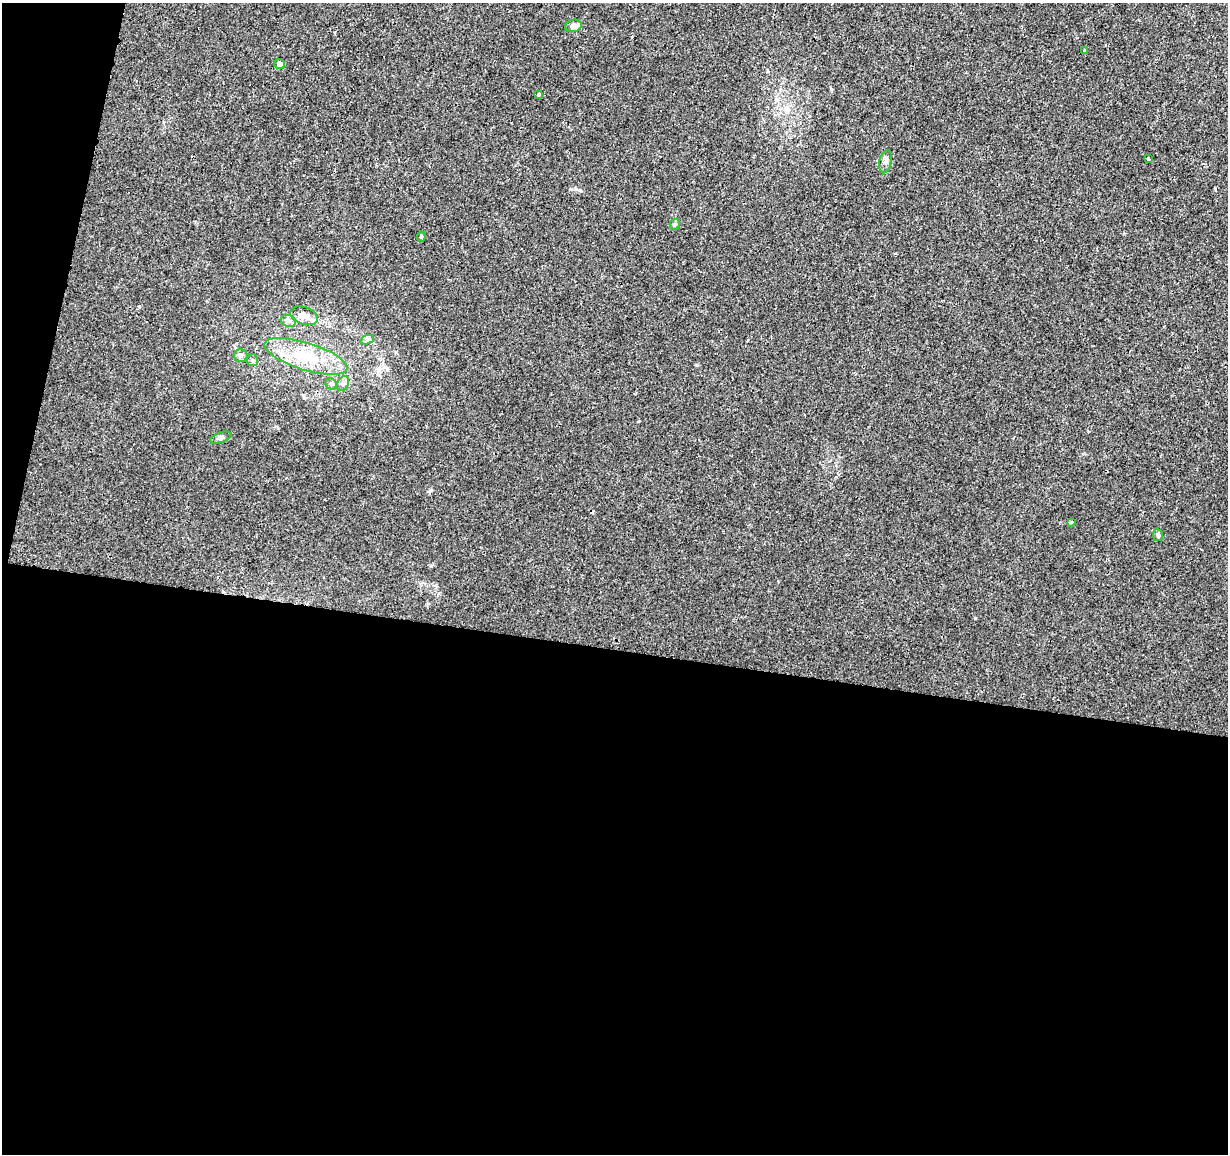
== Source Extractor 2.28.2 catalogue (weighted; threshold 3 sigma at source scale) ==
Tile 13 of 4 x 4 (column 1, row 4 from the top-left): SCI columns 1-1226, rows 225-1376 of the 4913 x 5118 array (HDU 1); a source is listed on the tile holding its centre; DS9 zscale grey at full resolution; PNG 1230 x 1156 px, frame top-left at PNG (2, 3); each listed source drawn as its Kron ellipse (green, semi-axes under 4 px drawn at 4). Shown black and unused: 46% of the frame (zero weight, under 2 of 3 exposures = <1% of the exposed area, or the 3 px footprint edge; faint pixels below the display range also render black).
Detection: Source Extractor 2.28.2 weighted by HDU 2 'WHT'; one run over the whole footprint, this tile lists its part. Background 0.00516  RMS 0.0036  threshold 0.016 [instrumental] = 3 sigma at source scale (4.5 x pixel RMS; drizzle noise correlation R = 1.50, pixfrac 1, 0.0396/0.0396 arcsec/px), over >= 5 px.
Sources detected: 22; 3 cosmic-ray / hot-pixel residue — neither listed nor drawn; the other 19 listed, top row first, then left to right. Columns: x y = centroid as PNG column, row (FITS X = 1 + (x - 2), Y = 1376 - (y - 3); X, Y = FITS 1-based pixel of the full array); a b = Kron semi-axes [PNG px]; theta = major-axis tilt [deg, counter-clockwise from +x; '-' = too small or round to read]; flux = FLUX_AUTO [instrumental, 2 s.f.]
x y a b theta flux
573 26 8 6 12 1.7
1085 50 3 3 - 0.58
279 64 5 5 - 1.9
539 95 3 3 - 0.9
1148 159 3 3 - 0.92
886 162 12 6 77 1.4
675 224 5 5 - 0.53
421 237 5 3 - 0.49
304 316 14 8 -19 3
288 321 8 5 -19 0.97
367 340 7 4 20 0.75
240 355 7 6 - 0.99
306 356 43 13 -17 16
252 360 6 5 - 0.69
331 384 6 5 - 0.64
343 384 8 5 63 0.98
220 438 11 5 19 0.88
1071 522 4 3 - 0.41
1158 535 6 5 - 0.61
Unlisted compact peaks at least as high as the median listed source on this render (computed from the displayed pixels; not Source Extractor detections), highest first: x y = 431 566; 576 189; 139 306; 696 365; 431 490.